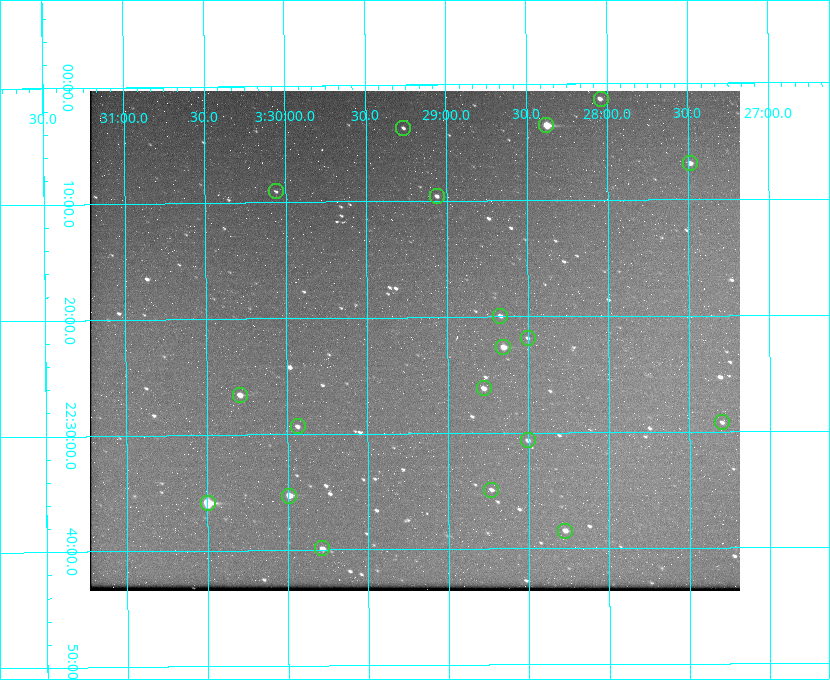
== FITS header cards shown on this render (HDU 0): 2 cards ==
NAXIS1  =                  650 / Width of table row in bytes
NAXIS2  =                  500 / Number of rows in table

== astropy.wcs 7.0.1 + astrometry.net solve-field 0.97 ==
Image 650 x 500 px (HDU 0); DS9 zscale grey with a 90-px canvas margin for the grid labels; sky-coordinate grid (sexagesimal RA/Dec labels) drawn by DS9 from the SOLVED WCS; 19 Tycho-2 reference stars matched to detected sources circled (green)
Header WCS: none
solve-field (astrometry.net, Tycho-2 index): SOLVED blind (the file carries no WCS)
Solved WCS: RA---TAN-SIP/DEC--TAN-SIP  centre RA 03:29:12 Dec +22:22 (52.30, +22.37 deg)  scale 5.17 arcsec/px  FOV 56.0' x 43.1'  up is -180 deg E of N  parity flipped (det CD > 0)
(file carries no celestial WCS; the grid is the blind solution)
Tycho-2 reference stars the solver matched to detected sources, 19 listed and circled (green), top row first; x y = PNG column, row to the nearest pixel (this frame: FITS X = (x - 90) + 1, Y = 500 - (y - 91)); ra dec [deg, ICRS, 3 dp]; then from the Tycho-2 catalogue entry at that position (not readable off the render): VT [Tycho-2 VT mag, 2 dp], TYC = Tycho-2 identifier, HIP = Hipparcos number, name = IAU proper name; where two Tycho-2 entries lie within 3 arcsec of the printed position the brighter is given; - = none
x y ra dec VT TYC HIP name
601 99 52.010 +22.023 11.65 1246-553-1 16144 -
546 125 52.094 +22.059 8.73 1246-565-1 16174 -
403 128 52.316 +22.062 11.63 1246-490-1 - -
690 163 51.872 +22.114 10.68 1245-1095-1 - -
276 191 52.515 +22.151 11.55 1246-639-1 - -
437 196 52.265 +22.160 11.20 1246-515-1 - -
500 316 52.168 +22.332 11.56 1246-558-1 - -
528 338 52.126 +22.364 12.17 1246-628-1 - -
503 347 52.163 +22.377 10.31 1246-508-1 - -
484 388 52.194 +22.436 11.10 1246-758-1 - -
240 395 52.573 +22.443 9.90 1246-338-1 - -
722 422 51.824 +22.487 11.65 1245-1005-1 - -
298 426 52.484 +22.489 11.63 1246-473-1 - -
528 440 52.126 +22.511 11.81 1797-918-1 - -
491 490 52.183 +22.582 11.55 1797-1044-1 - -
289 496 52.497 +22.588 9.77 1798-224-1 - -
208 503 52.624 +22.598 10.47 1798-308-1 - -
565 531 52.069 +22.641 10.36 1797-946-1 - -
322 548 52.446 +22.665 11.05 1798-126-1 - -